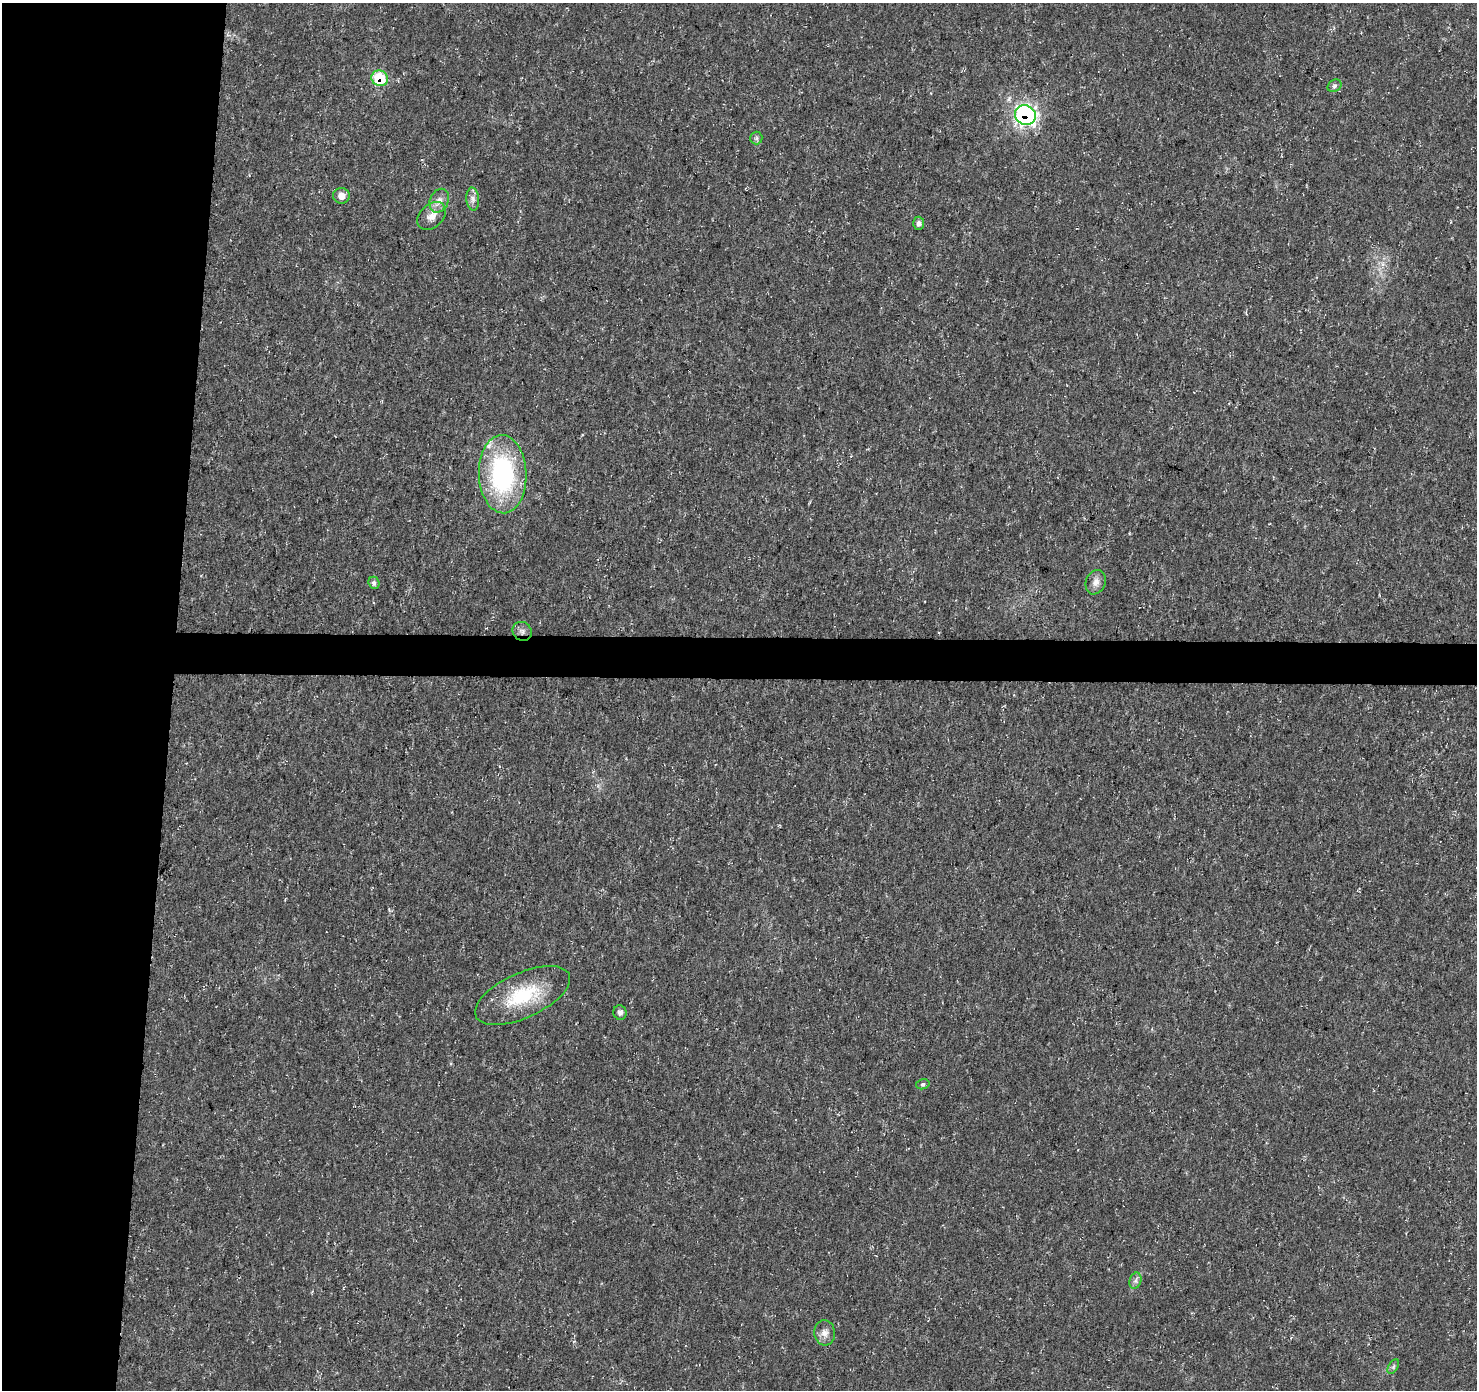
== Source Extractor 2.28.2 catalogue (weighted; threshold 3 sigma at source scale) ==
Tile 4 of 3 x 3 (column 1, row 2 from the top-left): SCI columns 1-1475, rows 1617-3004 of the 4431 x 4671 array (HDU 1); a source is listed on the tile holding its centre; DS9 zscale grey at full resolution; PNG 1479 x 1392 px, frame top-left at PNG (2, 3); each listed source drawn as its Kron ellipse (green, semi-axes under 4 px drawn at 4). Shown black and unused: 14% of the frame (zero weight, under 3 of 5 exposures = <1% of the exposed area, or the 3 px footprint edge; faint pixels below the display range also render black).
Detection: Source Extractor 2.28.2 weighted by HDU 2 'WHT'; one run over the whole footprint, this tile lists its part. Background 0.0139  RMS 0.0031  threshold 0.0138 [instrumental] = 3 sigma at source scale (4.5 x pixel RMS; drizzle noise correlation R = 1.50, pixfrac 1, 0.0396/0.0396 arcsec/px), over >= 5 px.
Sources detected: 19; all 19 listed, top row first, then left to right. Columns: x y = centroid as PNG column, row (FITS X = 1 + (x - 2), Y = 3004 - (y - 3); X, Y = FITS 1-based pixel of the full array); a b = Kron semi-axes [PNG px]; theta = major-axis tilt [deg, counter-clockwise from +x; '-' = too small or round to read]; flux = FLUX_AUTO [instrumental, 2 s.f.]
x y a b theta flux
380 78 8 7 - 13
1334 86 7 5 31 0.64
1025 115 11 9 -33 81
756 138 6 6 - 0.69
341 196 8 8 - 2.2
473 199 11 6 -85 1.4
439 201 12 9 65 2.2
432 216 16 11 41 3.2
919 223 6 5 - 1.3
503 474 39 24 -88 45
1096 582 12 9 67 2.1
374 583 6 5 - 0.97
522 631 10 9 - 1.5
523 995 51 22 24 18
620 1012 7 6 - 1.1
923 1084 7 5 13 0.58
1135 1281 8 5 73 0.91
825 1333 12 10 -84 2.1
1393 1367 8 4 59 0.63
Overlapping masked pixels (flux is a lower limit): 3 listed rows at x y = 380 78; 1025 115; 522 631